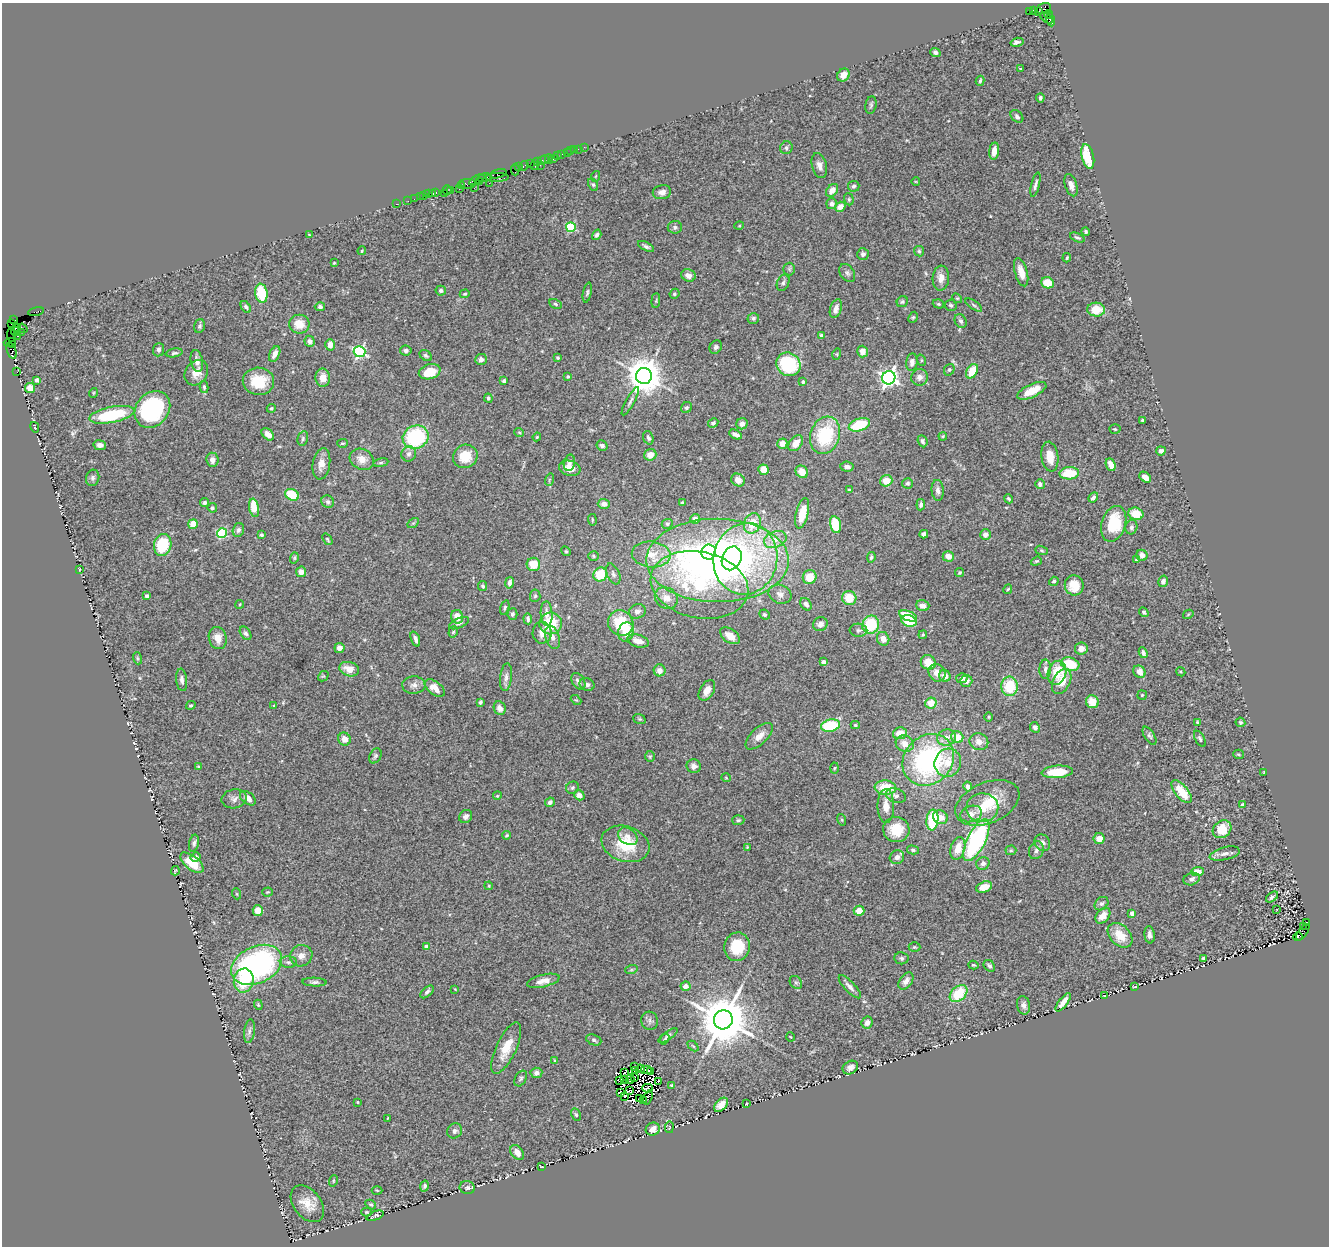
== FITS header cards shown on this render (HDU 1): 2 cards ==
NAXIS1  =                 1327
NAXIS2  =                 1244

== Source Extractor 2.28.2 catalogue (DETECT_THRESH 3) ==
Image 1327 x 1244 px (HDU 1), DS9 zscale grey, 1 PNG px = 1 image px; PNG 1331 x 1248 px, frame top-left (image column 1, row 1244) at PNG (2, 3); each listed source drawn as its Kron ellipse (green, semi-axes under 4 px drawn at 4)
Background 0.935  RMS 0.067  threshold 0.2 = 3 sigma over >= 5 px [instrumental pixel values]
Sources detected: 524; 3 with non-positive FLUX_AUTO (blend fragments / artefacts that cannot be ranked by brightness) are neither listed nor drawn; of the other 521, the 500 brightest by FLUX_AUTO listed and drawn (21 fainter detections omitted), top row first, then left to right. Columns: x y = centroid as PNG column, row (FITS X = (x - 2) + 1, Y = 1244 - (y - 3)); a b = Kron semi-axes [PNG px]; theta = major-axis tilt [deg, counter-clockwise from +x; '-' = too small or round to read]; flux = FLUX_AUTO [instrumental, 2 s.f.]
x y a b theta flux
1044 8 7 5 16 86
1034 10 3 3 - 53
1029 11 3 2 - 290
1039 11 3 2 - 8.8
1048 15 4 3 - 240
1047 18 7 3 -39 150
1050 20 7 4 -79 190
1017 42 7 3 16 12
935 52 5 4 - 11
1020 69 3 2 - 4.1
843 75 7 6 - 39
980 81 5 3 - 6.7
1040 98 4 3 - 12
871 105 9 5 81 10
1017 116 7 5 -43 11
584 147 2 2 - 6.1
786 148 6 6 - 11
578 149 2 2 - 15
574 150 3 3 - 8.4
571 151 2 2 - 12
994 151 8 5 84 45
567 153 2 2 - 46
561 154 3 2 - 49
558 156 3 3 - 100
1088 156 12 6 -77 140
549 159 4 2 - 37
553 159 3 2 - 13
543 160 6 3 27 70
538 161 3 2 - 47
531 164 2 2 - 82
534 165 3 2 - 47
540 165 2 2 - 12
819 165 13 7 -75 26
524 166 5 3 - 110
519 167 3 2 - 51
515 170 6 2 -90 100
498 174 8 3 16 180
596 176 5 3 - 3.5
497 177 11 4 2 220
484 178 7 3 13 220
477 180 8 3 31 110
480 182 4 3 - 140
916 182 4 2 - 3.4
489 183 3 2 - 42
468 184 8 5 1 240
593 185 6 4 -62 7.1
1035 185 12 3 76 14
1071 185 11 6 -72 24
462 186 4 2 - 77
854 186 6 5 - 10
474 188 4 2 - 30
459 189 2 2 - 30
447 190 4 2 - 100
450 190 3 2 - 21
832 190 7 5 50 30
436 192 3 3 - 65
662 192 9 7 12 24
433 193 3 3 - 40
444 193 3 2 - 25
429 194 2 2 - 21
424 196 2 2 - 44
420 197 2 2 - 45
414 199 2 2 - 30
849 199 6 4 -70 6.7
408 201 2 2 - 35
397 204 3 2 - 55
832 204 5 5 - 13
840 207 6 4 34 33
739 226 5 3 - 3.9
571 227 5 5 - 300
675 227 7 6 - 13
1086 232 4 3 - 8.5
309 235 4 4 - 3.7
597 235 5 4 - 11
1077 237 8 4 -25 10
646 246 9 4 -27 11
362 251 4 3 - 4.4
919 251 5 5 - 6.8
863 254 6 5 - 12
1067 258 5 3 - 4.9
334 263 3 3 - 3.7
789 269 6 6 - 7.4
1021 272 14 6 -74 46
847 273 10 7 -56 14
688 275 7 6 - 26
941 278 12 8 85 35
783 283 8 6 65 11
1047 283 6 5 - 71
441 291 5 5 - 12
261 293 9 6 -81 160
587 293 10 4 78 8.7
465 294 5 4 - 6
674 294 5 4 - 8.4
957 298 5 4 - 5.3
656 301 7 3 85 4.8
902 302 6 5 - 8.6
555 304 6 4 -28 7.2
938 304 6 4 -19 6.5
951 305 6 5 - 8.6
974 305 10 4 -34 9.2
246 307 6 4 -57 9.5
320 307 5 4 - 9.1
836 309 10 5 72 26
1096 310 9 7 -4 94
36 312 8 3 12 90
913 317 6 4 66 6.5
753 318 6 5 - 11
14 320 4 3 - 64
961 321 7 5 -62 13
11 324 3 3 - 38
299 324 10 9 - 67
199 326 7 5 74 9
17 328 4 2 - 57
23 328 5 3 - 57
15 331 4 3 - 98
21 332 3 2 - 120
11 335 7 3 -83 100
821 335 3 3 - 16
18 336 2 2 - 34
309 341 5 5 - 15
10 342 6 4 17 94
13 345 3 3 - 83
330 345 6 5 - 33
716 347 7 5 57 12
159 350 7 5 85 14
12 351 8 4 -71 640
406 351 5 5 - 13
359 352 6 5 - 720
862 352 6 5 - 33
174 353 8 4 9 9.7
275 354 8 5 65 24
837 354 5 3 - 4.8
426 355 7 5 -33 8.7
558 358 3 3 - 5.7
481 359 6 5 - 19
921 360 6 3 -72 5.1
197 361 11 6 -79 23
912 362 9 5 84 18
788 364 12 11 - 300
949 370 6 5 - 6.9
972 371 8 5 59 90
17 372 2 2 - 12
430 372 11 7 17 93
196 373 13 11 54 44
568 376 4 4 - 6.9
644 376 8 8 - 11000
919 377 8 8 - 25
323 378 9 7 -87 40
889 378 7 6 - 1900
37 380 4 4 - 12
258 381 15 13 -2 120
504 381 4 3 - 10
803 382 4 3 - 9.9
204 387 6 4 -76 8
30 388 5 5 - 47
1032 391 16 6 25 72
93 393 5 3 - 3.8
488 398 4 4 - 9.9
630 401 16 4 61 14
271 408 5 4 - 5.8
686 408 6 5 - 11
152 409 20 16 48 540
112 415 23 8 11 290
1142 420 3 3 - 4.8
713 423 5 4 - 8.2
742 424 6 5 - 20
859 425 11 6 18 180
35 427 5 2 - 3.5
1115 429 6 4 -5 6.6
519 432 5 3 - 4.4
268 434 7 5 -44 29
736 434 7 4 -27 17
825 435 19 14 71 280
943 436 4 3 - 3.9
416 437 13 11 23 400
537 437 4 3 - 5
303 438 7 5 76 9.3
648 438 7 5 -71 9.4
922 441 6 4 -67 8.8
343 443 5 3 - 5.3
796 443 9 6 51 43
782 444 5 5 - 37
100 445 6 5 - 24
602 446 6 5 - 13
1161 451 5 4 - 17
409 454 7 7 - 17
650 455 6 6 - 34
465 456 12 11 - 100
1050 457 15 8 -83 68
362 459 12 10 -28 47
212 460 7 6 - 22
381 463 7 4 9 7.2
569 463 8 5 78 19
321 464 16 8 80 41
1111 465 6 4 -67 43
847 467 7 5 -6 19
570 468 11 7 -16 58
764 470 5 5 - 69
802 472 7 5 -40 47
1069 473 10 6 4 120
1145 477 6 4 -40 29
93 478 8 6 76 13
549 480 6 4 72 5.9
738 480 7 6 - 30
886 481 6 6 - 59
907 483 5 5 - 8.6
1040 484 5 4 - 13
849 490 3 3 - 9.5
938 490 10 6 -85 20
292 495 7 5 -28 120
1093 497 5 4 - 14
1009 499 5 3 - 6.5
328 502 6 6 - 12
205 503 5 4 - 10
682 503 3 3 - 7.1
604 504 6 5 - 27
921 505 6 4 83 12
212 508 5 4 - 14
254 508 9 5 -78 88
802 513 15 6 76 88
1136 514 8 6 -19 78
695 519 5 5 - 24
592 520 6 3 -83 4.4
413 523 6 4 32 6.2
752 523 10 8 68 86
193 524 5 4 - 68
667 524 5 4 - 7.2
1114 524 18 12 73 180
835 525 9 5 -77 130
1131 527 7 6 - 11
238 530 7 5 73 13
222 533 5 5 - 340
924 534 4 4 - 18
985 534 5 5 - 22
261 535 4 4 - 7.8
327 539 6 3 -55 5.7
775 539 12 8 21 42
163 545 11 8 78 200
1042 550 6 4 -20 6.2
566 551 5 4 - 5.5
709 552 7 7 - 110
651 555 19 13 -4 79
1142 555 5 5 - 29
594 556 5 4 - 6.1
948 556 6 5 - 41
871 557 5 4 - 8.2
294 558 6 4 73 5.3
732 558 12 9 65 450
745 559 36 32 78 610
717 560 71 42 0 2900
1136 560 4 4 - 7
1036 561 6 4 19 5.9
533 564 7 6 - 75
79 569 3 2 - 3.2
301 572 5 5 - 25
959 573 4 4 - 6.6
600 574 7 6 - 120
613 574 11 6 -66 14
810 577 7 6 - 80
1054 581 5 4 - 7.5
1163 581 6 4 73 17
509 583 6 4 79 16
699 585 49 33 -12 500
1074 585 10 9 - 73
483 586 5 4 - 9.5
1008 589 5 3 - 4.9
780 594 12 9 -20 26
147 596 3 3 - 16
535 596 6 5 - 7.8
666 598 12 10 -35 44
849 598 7 7 - 87
240 604 4 3 - 4.6
806 604 7 5 -53 16
923 606 7 5 -16 32
505 607 7 4 73 7.1
637 611 8 7 - 20
1144 612 5 4 - 7.9
512 614 5 5 - 12
547 614 12 6 -87 31
1188 614 5 4 - 4.8
765 615 5 4 - 8.5
908 616 9 5 -20 120
457 617 7 6 - 52
528 619 5 3 - 9.7
909 621 8 5 -18 120
459 623 11 5 24 13
551 623 11 11 - 150
621 623 13 12 - 170
820 624 7 6 - 23
871 625 9 8 - 190
858 630 9 6 -2 13
453 632 6 4 74 6.4
626 632 10 7 74 70
245 633 7 5 -56 11
542 633 11 9 89 41
923 635 4 3 - 5.2
730 636 11 6 -35 45
553 637 12 7 -72 27
218 638 11 8 -74 49
415 639 8 4 -70 17
883 639 7 6 - 32
638 641 11 6 -15 35
339 648 5 5 - 29
1081 649 6 6 - 29
1143 653 6 4 -65 14
137 658 6 4 -71 5.8
824 662 4 4 - 16
928 662 7 7 - 67
1070 664 9 6 -19 130
349 669 10 7 -17 49
1045 669 10 5 89 17
660 670 6 6 - 22
1139 672 6 5 - 41
1181 672 5 3 - 4.9
937 673 9 8 - 44
1057 673 12 9 73 110
323 676 6 4 41 5.7
945 676 6 5 - 32
506 677 14 6 83 22
962 678 5 5 - 16
182 680 11 5 -83 15
578 681 9 6 -57 16
966 681 6 5 - 19
1062 681 13 8 63 74
587 684 8 6 -23 13
414 685 11 8 2 23
1010 686 10 8 -86 160
435 688 11 6 -38 43
707 690 11 7 59 33
1142 695 5 4 - 5.7
576 700 6 4 -42 5.1
480 702 4 3 - 8.2
1092 702 7 6 - 67
931 703 6 5 - 60
191 705 5 4 - 7.1
274 706 4 3 - 3.3
500 708 7 5 -65 30
989 717 5 3 - 4.3
639 719 6 5 - 6.7
1197 722 3 2 - 4.8
1240 722 5 4 - 7.1
830 725 9 6 12 200
855 725 4 4 - 5.6
1035 727 5 4 - 20
900 733 7 6 - 64
759 736 17 8 43 37
1149 736 10 5 -59 10
957 737 6 5 - 64
947 738 9 8 - 30
344 739 7 6 - 32
1200 739 9 5 -60 10
979 742 9 8 - 31
905 744 9 8 - 45
1239 754 5 4 - 5.8
375 756 8 5 60 9.6
650 756 5 5 - 5.9
928 760 28 24 46 750
948 763 14 13 - 64
694 766 7 6 - 22
199 767 4 3 - 7.1
834 768 5 3 - 4.5
1057 772 16 6 4 110
1264 772 3 2 - 3.5
726 778 5 3 - 3.3
885 787 10 7 -4 120
968 787 5 4 - 20
572 788 6 6 - 9
1182 792 14 6 -51 100
579 795 5 4 - 26
896 795 10 7 -18 17
497 796 4 3 - 4.5
248 798 9 5 -39 36
234 799 12 9 11 21
550 802 5 4 - 16
987 803 34 20 23 180
1242 804 3 3 - 7.7
886 806 17 8 -89 52
982 808 16 14 2 80
971 814 11 8 17 34
466 816 7 6 - 17
940 817 7 6 - 43
738 820 6 5 - 7.7
842 820 6 4 -72 5.5
932 820 10 6 83 210
1222 829 10 8 39 99
896 830 13 12 - 100
507 835 4 3 - 6.2
628 836 11 8 -36 29
1099 839 5 5 - 42
976 840 23 9 64 760
194 843 9 4 79 11
1042 843 9 7 -55 21
625 844 24 17 -18 160
747 847 3 3 - 3.6
958 848 11 7 75 65
913 850 6 4 -15 7.9
1011 850 5 5 - 7.1
1036 850 9 7 68 16
1225 854 15 6 14 20
195 857 5 4 - 15
897 857 7 6 - 20
192 863 14 7 -38 110
983 863 7 6 - 16
175 871 5 2 - 5.3
1197 871 6 5 - 37
1192 879 8 6 19 16
489 886 4 3 - 4
984 887 8 5 18 58
267 892 5 4 - 5.9
237 894 5 3 - 4
1272 897 7 4 37 9.3
1101 904 7 6 - 11
1277 909 2 2 - 4.2
258 910 5 5 - 46
859 911 5 5 - 56
1132 913 4 3 - 30
1103 916 9 6 50 41
1307 922 4 3 - 220
1303 926 2 2 - 130
1303 932 9 4 54 560
1120 935 14 10 -45 85
1150 935 9 5 -83 16
1298 937 5 2 - 210
427 946 4 3 - 23
737 947 14 12 77 130
914 947 6 5 - 6.9
301 956 11 10 - 31
901 958 7 6 - 11
1203 958 3 3 - 6.7
288 962 8 5 -1 14
257 965 27 18 25 1100
973 965 5 3 - 5
989 966 6 5 - 12
631 970 6 4 18 6.3
244 981 12 10 78 170
543 981 17 6 14 37
906 981 9 6 55 22
314 982 12 4 -2 12
796 982 7 5 -51 9.6
685 986 5 4 - 30
850 987 15 5 -47 20
1135 987 4 2 - 3.9
455 989 4 4 - 3.4
427 992 8 4 42 11
958 994 10 7 43 140
1105 996 3 2 - 3.9
1063 1002 11 4 53 33
258 1005 5 4 - 5.2
1024 1005 9 6 -79 16
723 1020 9 9 - 27000
650 1021 9 8 - 15
867 1023 6 5 - 22
249 1031 12 5 82 16
668 1036 11 4 35 11
791 1037 4 3 - 3.3
665 1039 6 3 54 7.1
594 1040 8 5 -21 9.9
693 1046 6 4 -44 5.4
506 1048 28 10 65 86
555 1060 4 3 - 5.3
634 1066 3 2 - 6.1
850 1067 8 6 32 22
641 1069 4 2 - 10
646 1070 5 4 - 11
635 1071 3 2 - 6.3
651 1071 3 2 - 6.4
536 1073 6 5 - 19
624 1073 4 2 - 7.7
521 1078 8 5 59 9.3
635 1078 3 2 - 5.7
630 1079 4 3 - 10
625 1080 4 2 - 4.3
620 1081 4 2 - 4.6
658 1082 3 2 - 4.9
672 1085 3 3 - 5.5
648 1088 5 3 - 3.5
630 1090 4 3 - 11
620 1093 3 3 - 9.1
625 1096 3 2 - 7
648 1097 7 4 74 6
640 1099 4 2 - 4.9
644 1101 4 2 - 5.6
358 1102 3 2 - 3.3
746 1104 2 2 - 3.7
721 1105 8 5 45 34
576 1115 6 4 -63 7.2
388 1118 3 2 - 3.3
669 1127 6 3 82 3.6
653 1129 7 6 - 35
455 1131 8 7 - 15
517 1152 8 5 -55 30
542 1167 3 2 - 3.2
333 1181 6 3 72 5.5
424 1186 5 4 - 10
467 1188 8 6 -11 12
377 1190 5 3 - 4.2
307 1204 21 13 -52 71
371 1204 6 4 -32 7.5
366 1212 5 4 - 4.2
375 1216 9 3 19 8.6
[21 fainter detections neither listed nor drawn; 3 non-positive-flux detections neither listed nor drawn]